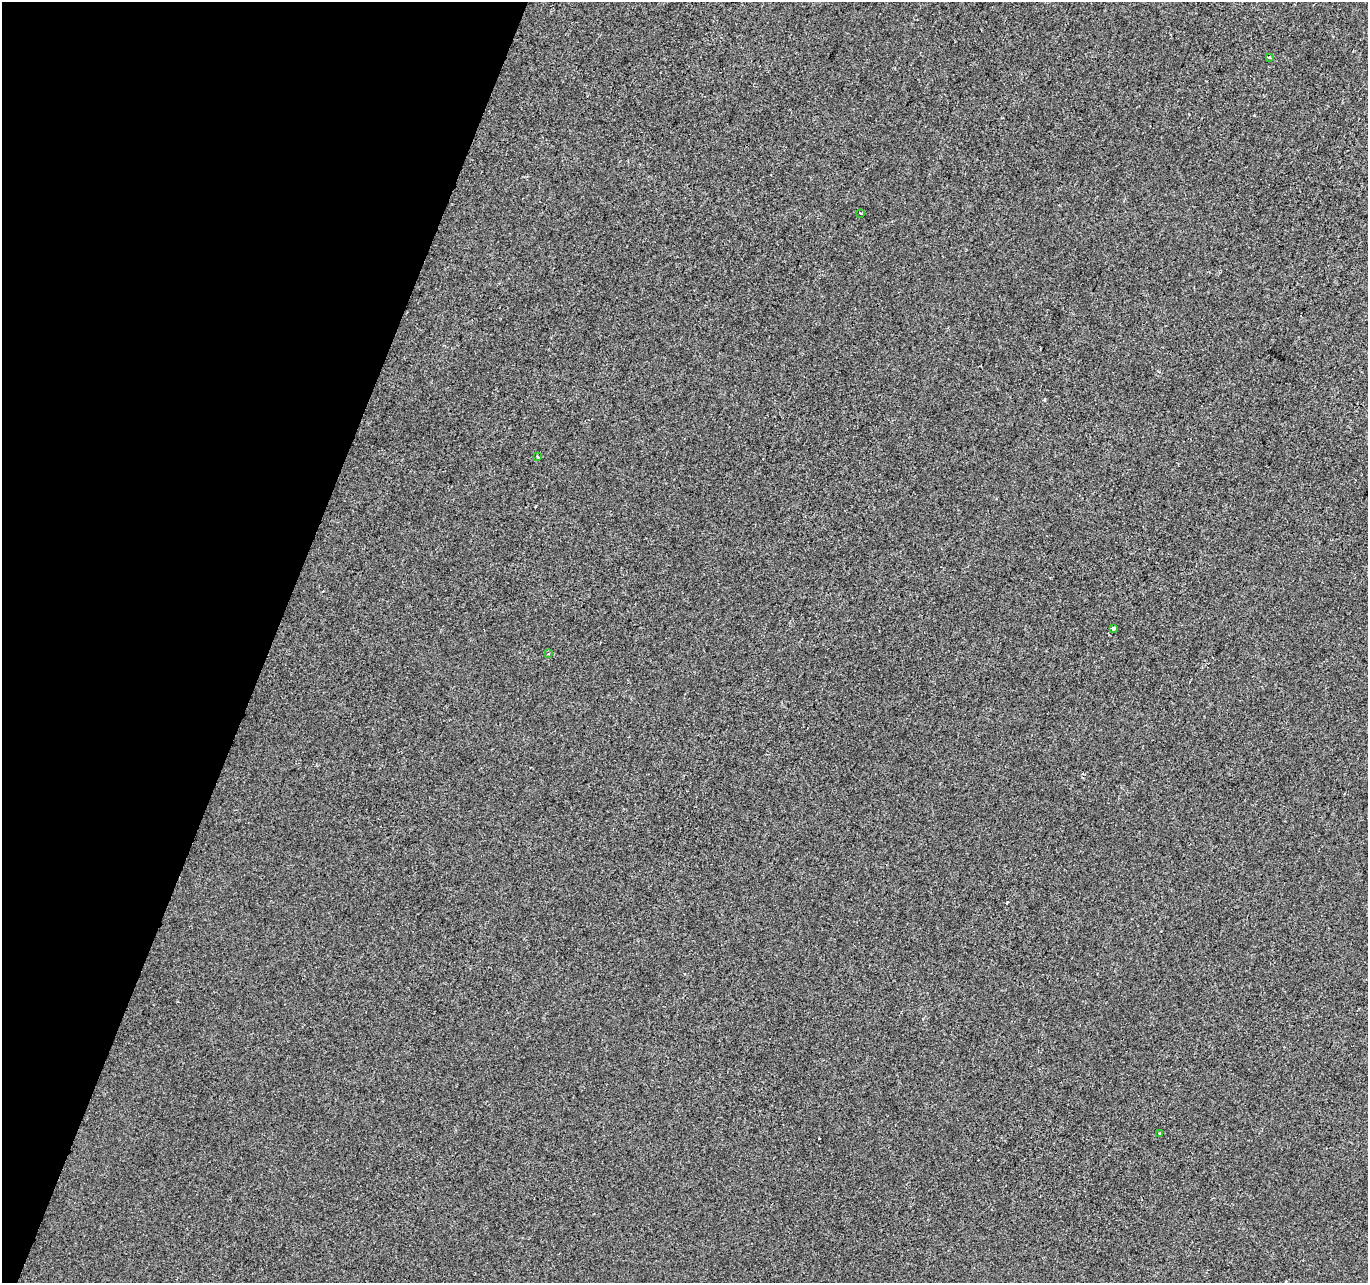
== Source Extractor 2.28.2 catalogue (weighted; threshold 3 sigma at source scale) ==
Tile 9 of 4 x 4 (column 1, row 3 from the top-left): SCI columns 8-1373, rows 1559-2839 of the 5470 x 5615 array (HDU 1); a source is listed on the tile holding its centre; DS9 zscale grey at full resolution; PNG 1370 x 1285 px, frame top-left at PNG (2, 2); each listed source drawn as its Kron ellipse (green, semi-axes under 4 px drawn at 4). Shown black and unused: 20% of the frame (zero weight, under 2 of 3 exposures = <1% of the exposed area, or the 3 px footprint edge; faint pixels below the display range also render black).
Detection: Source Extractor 2.28.2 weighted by HDU 2 'WHT'; one run over the whole footprint, this tile lists its part. Background 1.71e-04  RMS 0.0042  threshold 0.0189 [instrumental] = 3 sigma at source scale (4.5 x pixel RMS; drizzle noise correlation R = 1.50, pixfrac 1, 0.0396/0.0396 arcsec/px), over >= 5 px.
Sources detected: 6; all 6 listed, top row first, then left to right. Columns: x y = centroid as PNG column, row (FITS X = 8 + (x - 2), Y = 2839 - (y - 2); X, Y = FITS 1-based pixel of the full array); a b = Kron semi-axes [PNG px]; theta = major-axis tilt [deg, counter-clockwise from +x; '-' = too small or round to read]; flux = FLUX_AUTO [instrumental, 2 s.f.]
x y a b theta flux
1270 58 4 3 - 3.8
860 213 3 3 - 0.54
538 457 4 3 - 0.79
1113 628 4 3 - 0.86
548 654 3 2 - 0.4
1160 1133 3 3 - 0.39